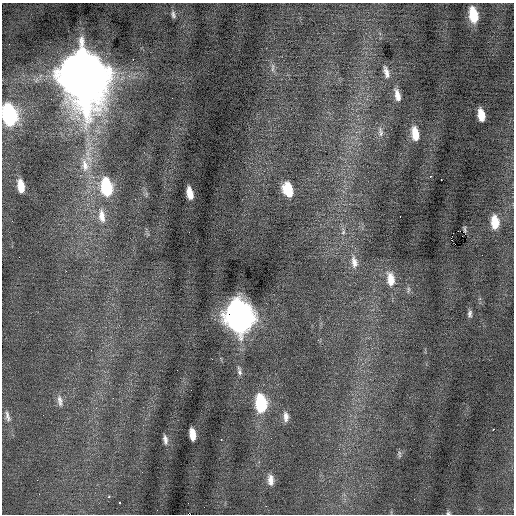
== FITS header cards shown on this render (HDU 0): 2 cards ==
NAXIS1  =                  512 / Axis length
NAXIS2  =                  512 / Axis length

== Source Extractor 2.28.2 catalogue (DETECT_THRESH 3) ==
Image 512 x 512 px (HDU 0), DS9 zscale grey, 1 PNG px = 1 image px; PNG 516 x 516 px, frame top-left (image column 1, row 512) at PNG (2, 3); no overlay
Background -0.00164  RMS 0.75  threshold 2.24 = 3 sigma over >= 5 px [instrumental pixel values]
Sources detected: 48; all 48 listed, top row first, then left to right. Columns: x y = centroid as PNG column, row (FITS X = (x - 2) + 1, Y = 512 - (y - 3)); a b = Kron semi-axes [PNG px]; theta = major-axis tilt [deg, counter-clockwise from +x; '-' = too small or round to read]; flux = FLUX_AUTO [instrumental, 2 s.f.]
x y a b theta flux
173 14 10 5 -80 140
473 15 13 7 -79 1300
9 44 2 2 - 73
133 59 2 2 - 210
273 68 13 4 87 160
386 72 17 7 -75 340
83 76 21 15 -79 390000
397 95 15 6 -76 420
172 98 2 2 - 40
9 115 15 9 -79 7700
481 115 11 6 -81 680
380 132 16 7 -82 290
415 134 14 7 -80 790
85 165 22 12 -80 1000
430 176 2 2 - 200
441 180 3 2 - 76
21 186 12 6 -81 780
106 187 17 10 -81 3300
288 189 14 9 -71 1200
190 193 11 5 -78 570
102 216 22 10 -83 730
400 216 2 2 - 56
495 222 13 7 -86 910
460 231 3 2 - 3500
343 232 7 5 47 120
455 244 3 2 - 400
482 255 2 2 - 19
354 262 19 9 -81 520
391 279 18 10 -82 790
408 290 11 4 82 110
470 314 9 5 81 140
239 316 16 11 -80 63000
91 350 2 2 - 25
239 371 14 6 -81 190
60 401 17 7 -80 320
261 403 15 9 -85 3400
7 416 16 6 -76 260
286 417 14 7 -87 320
494 429 3 2 - 400
192 434 11 5 -82 600
165 440 12 5 -81 210
221 440 3 2 - 340
399 454 10 4 -89 110
270 480 14 7 -86 410
109 496 3 3 - 400
119 502 3 3 - 280
266 506 2 2 - 310
448 513 6 5 - 71
At the frame edge (FLAGS 8, measured only in part): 2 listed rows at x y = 9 115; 448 513